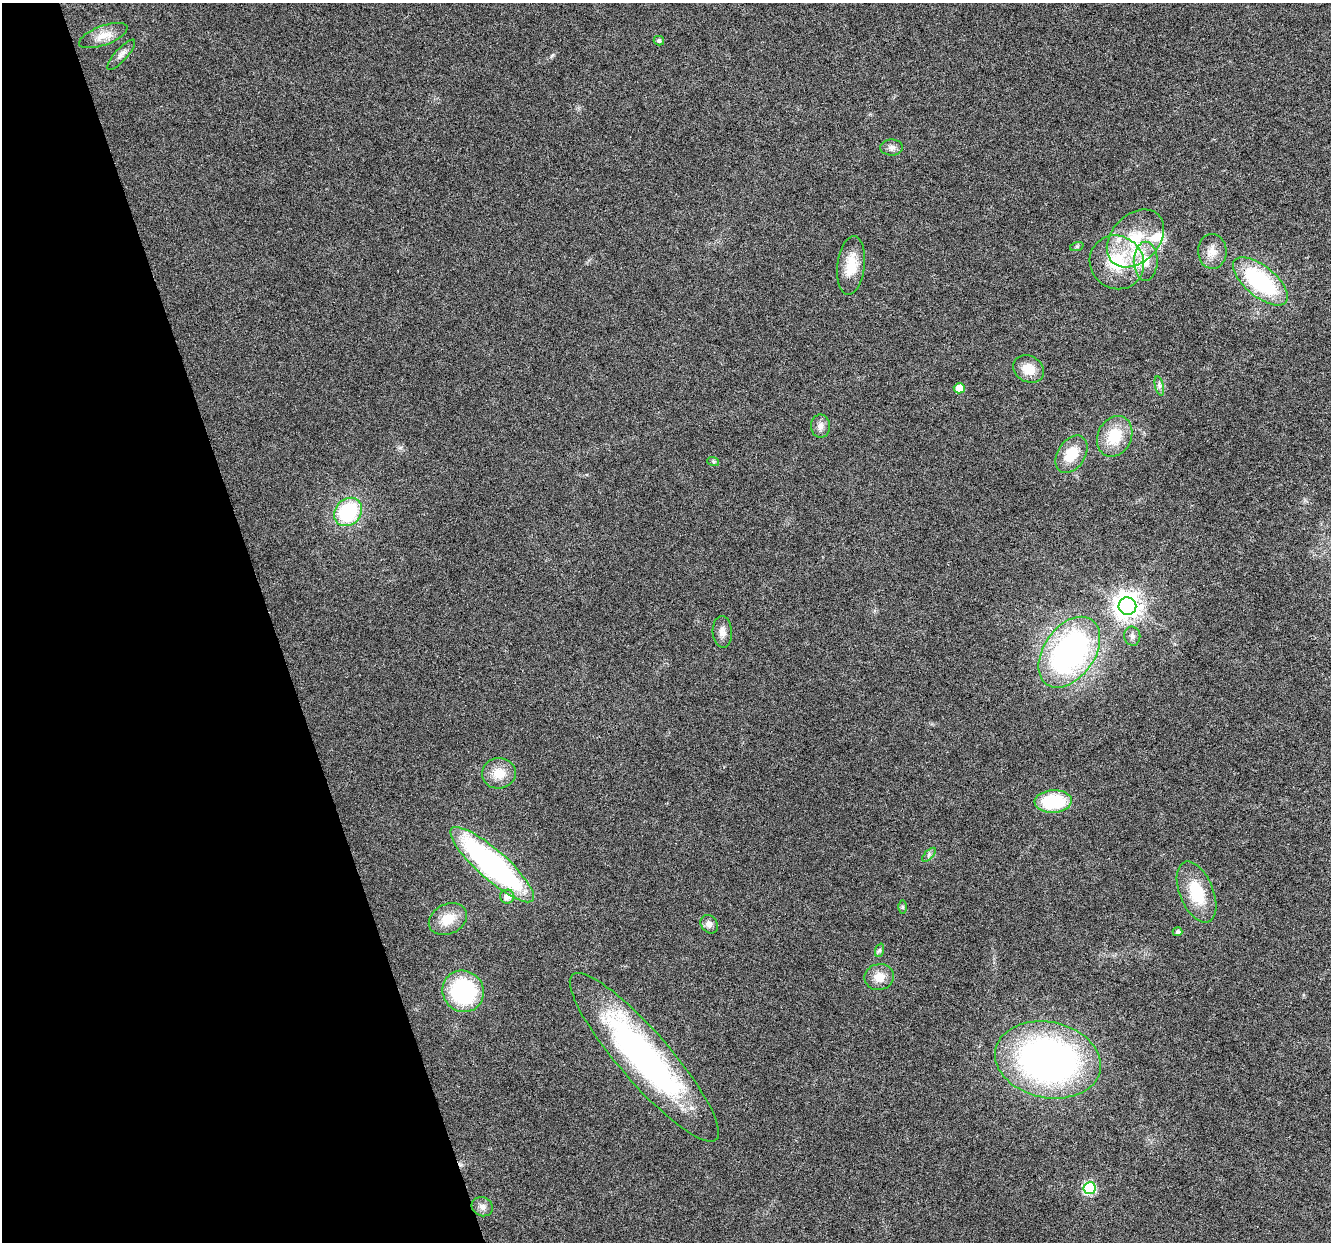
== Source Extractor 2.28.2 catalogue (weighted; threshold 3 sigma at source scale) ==
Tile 5 of 4 x 4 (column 1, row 2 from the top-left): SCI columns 3-1331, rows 2591-3830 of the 5317 x 5130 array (HDU 1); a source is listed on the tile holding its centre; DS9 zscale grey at full resolution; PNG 1333 x 1244 px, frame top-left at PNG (2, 3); each listed source drawn as its Kron ellipse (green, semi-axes under 4 px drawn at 4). Shown black and unused: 20% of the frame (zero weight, under 3 of 6 exposures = <1% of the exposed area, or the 3 px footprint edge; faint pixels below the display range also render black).
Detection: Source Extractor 2.28.2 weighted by HDU 2 'WHT'; one run over the whole footprint, this tile lists its part. Background 0.0256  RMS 0.0026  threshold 0.0107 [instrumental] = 3 sigma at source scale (4.09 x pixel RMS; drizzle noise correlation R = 1.36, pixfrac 0.8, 0.0396/0.0396 arcsec/px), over >= 5 px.
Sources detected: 42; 2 inside a brighter listed object's ellipse — not listed separately; the other 40 listed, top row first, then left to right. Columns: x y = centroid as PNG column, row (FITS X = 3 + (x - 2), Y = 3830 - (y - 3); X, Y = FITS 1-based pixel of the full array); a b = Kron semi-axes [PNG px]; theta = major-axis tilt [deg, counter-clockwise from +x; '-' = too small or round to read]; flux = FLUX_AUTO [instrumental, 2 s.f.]
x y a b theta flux
103 36 25 9 20 3.2
659 41 5 5 - 0.55
121 55 19 6 48 1.3
891 148 11 8 1 1
1135 238 33 23 46 12
1077 246 7 4 19 0.41
1212 251 17 14 -87 2.6
1146 261 19 12 90 4
1117 262 28 26 -42 13
851 266 29 13 83 5.6
1260 281 33 15 -39 26
1029 369 16 13 -28 3.9
1159 386 10 4 -77 0.62
959 388 5 5 - 3.3
820 426 11 9 -88 1.4
1115 436 21 16 63 7.7
1071 454 20 13 57 6.5
713 461 6 4 -20 0.34
348 512 15 12 47 18
1127 606 9 8 - 260
722 632 16 9 -87 1.7
1132 636 9 8 - 0.95
1069 652 39 25 55 62
499 773 17 15 5 4.1
1053 801 18 11 3 15
929 855 9 3 45 0.48
492 865 54 14 -42 68
1196 892 32 16 -68 9.2
507 897 7 7 - 1.8
903 907 6 4 90 0.38
448 919 20 15 26 4.6
709 924 10 8 -54 1.3
1178 932 5 4 - 0.57
880 950 7 4 71 0.44
879 977 15 13 8 3.1
463 991 21 20 - 24
644 1057 109 25 -49 72
1048 1060 53 38 -12 95
1089 1188 6 6 - 23
482 1207 11 9 -26 1.3
Unlisted compact peaks at least as high as the median listed source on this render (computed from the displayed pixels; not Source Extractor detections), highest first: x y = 552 55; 400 448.